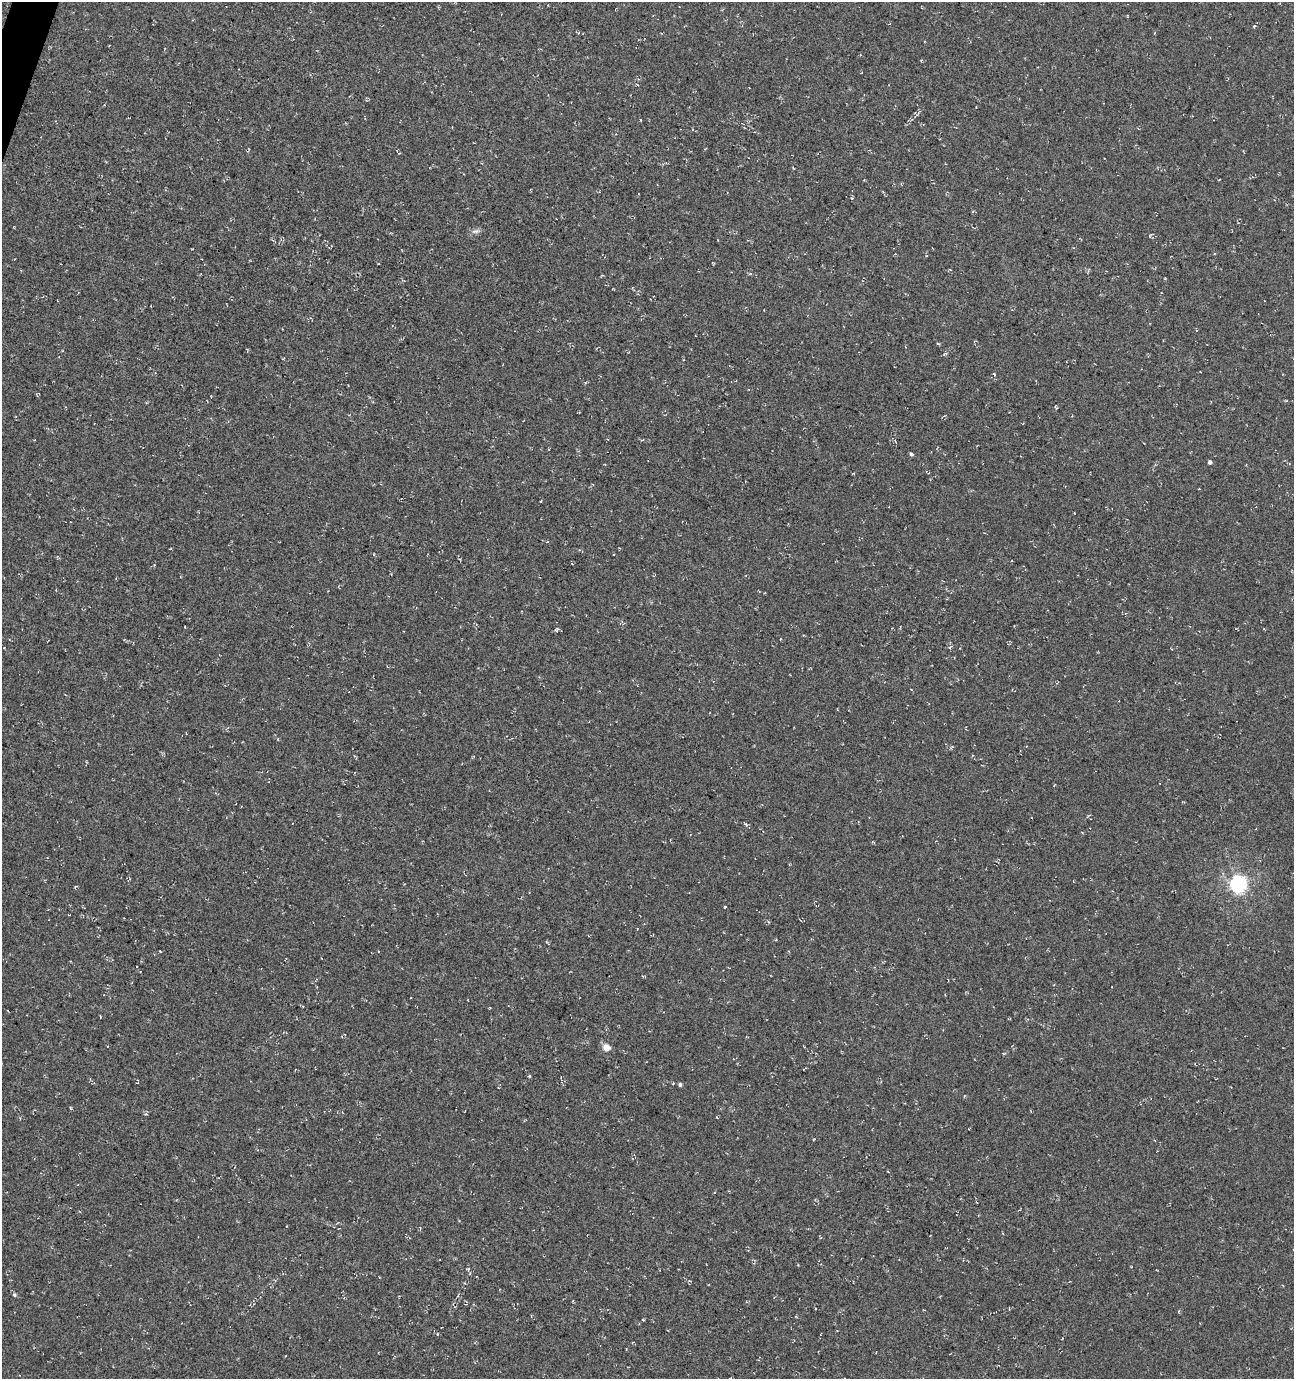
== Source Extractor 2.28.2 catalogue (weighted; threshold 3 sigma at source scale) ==
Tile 11 of 4 x 4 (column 3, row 3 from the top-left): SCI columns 2801-4092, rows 1388-2764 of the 5661 x 5522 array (HDU 1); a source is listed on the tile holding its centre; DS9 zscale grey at full resolution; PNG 1296 x 1381 px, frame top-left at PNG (2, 2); no overlay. Shown black and unused: <1% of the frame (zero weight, under 3 of 4 exposures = <1% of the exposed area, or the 3 px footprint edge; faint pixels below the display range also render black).
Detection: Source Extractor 2.28.2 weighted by HDU 2 'WHT'; one run over the whole footprint, this tile lists its part. Background -0.0179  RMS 0.0061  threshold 0.0274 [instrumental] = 3 sigma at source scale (4.5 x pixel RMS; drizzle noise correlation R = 1.50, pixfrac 1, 0.0396/0.0396 arcsec/px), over >= 5 px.
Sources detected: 40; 2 cosmic-ray / hot-pixel residue — not listed; the other 38 listed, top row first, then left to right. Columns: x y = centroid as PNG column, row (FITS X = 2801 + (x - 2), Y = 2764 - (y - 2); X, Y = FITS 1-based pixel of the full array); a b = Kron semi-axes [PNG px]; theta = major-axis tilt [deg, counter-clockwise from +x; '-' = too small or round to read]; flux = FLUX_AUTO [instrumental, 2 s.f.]
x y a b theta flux
1127 16 4 2 - 0.4
1254 26 6 3 44 0.67
918 113 12 3 52 1.4
452 127 3 2 - 0.37
793 168 4 2 - 0.48
852 198 4 4 - 0.58
973 211 5 3 - 0.62
475 231 13 5 9 2
1150 236 6 3 66 0.63
1165 279 3 2 - 0.6
938 344 5 3 - 0.56
945 354 7 3 19 0.87
283 358 4 2 - 0.44
1200 371 2 2 - 0.33
994 374 4 3 - 0.55
1056 407 4 3 - 0.62
607 439 4 2 - 0.4
911 454 4 3 - 1.3
1210 462 4 4 - 1.8
391 574 3 2 - 0.38
185 627 3 2 - 0.38
557 630 6 5 - 1.2
9 639 4 2 - 0.46
780 639 3 2 - 0.47
950 647 8 3 36 0.73
972 756 4 2 - 0.46
1082 832 4 2 - 0.46
129 879 5 3 - 0.58
1238 884 7 6 - 190
75 887 5 3 - 0.59
725 907 3 3 - 0.57
728 967 3 2 - 0.44
303 1006 3 3 - 0.42
606 1048 5 4 - 9.3
529 1076 4 4 - 0.69
680 1084 4 4 - 1.2
14 1295 6 5 - 1.1
643 1319 4 3 - 0.43
Unlisted compact peaks at least as high as the median listed source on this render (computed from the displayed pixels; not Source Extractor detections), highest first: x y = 437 1334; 745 824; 640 120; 192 249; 146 1114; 70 1108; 541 501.